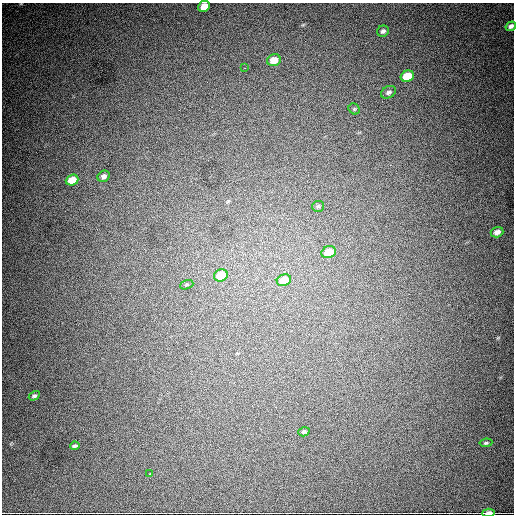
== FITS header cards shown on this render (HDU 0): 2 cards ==
NAXIS1  =                  512
NAXIS2  =                  512

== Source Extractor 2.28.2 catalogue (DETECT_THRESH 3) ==
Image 512 x 512 px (HDU 0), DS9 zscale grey, 1 PNG px = 1 image px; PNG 516 x 516 px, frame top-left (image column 1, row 512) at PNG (2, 3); each listed source drawn as its Kron ellipse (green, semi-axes under 4 px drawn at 4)
Background 2590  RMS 47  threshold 142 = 3 sigma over >= 5 px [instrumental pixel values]
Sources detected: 22; all 22 listed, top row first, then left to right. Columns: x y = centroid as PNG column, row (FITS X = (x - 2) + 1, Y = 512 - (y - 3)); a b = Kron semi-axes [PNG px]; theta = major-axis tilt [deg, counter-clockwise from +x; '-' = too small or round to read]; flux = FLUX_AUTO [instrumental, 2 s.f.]
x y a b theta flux
204 6 6 5 - 46000
511 26 5 4 - 9900
383 31 6 5 - 8500
274 60 7 5 19 43000
245 68 2 2 - 4700
407 76 7 5 27 80000
388 92 8 5 30 9100
354 109 6 5 - 4500
104 176 6 5 - 12000
72 180 6 5 - 55000
318 206 6 5 - 5500
497 232 6 5 - 16000
329 252 7 5 19 62000
221 276 7 6 - 79000
284 280 7 5 21 59000
187 285 7 4 20 4600
34 396 6 4 30 6400
304 432 6 4 14 5500
486 443 6 4 8 4700
75 446 4 3 - 6500
150 474 3 2 - 11000
489 513 6 3 4 18000
At the frame edge (FLAGS 8, measured only in part): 3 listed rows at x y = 204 6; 511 26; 489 513